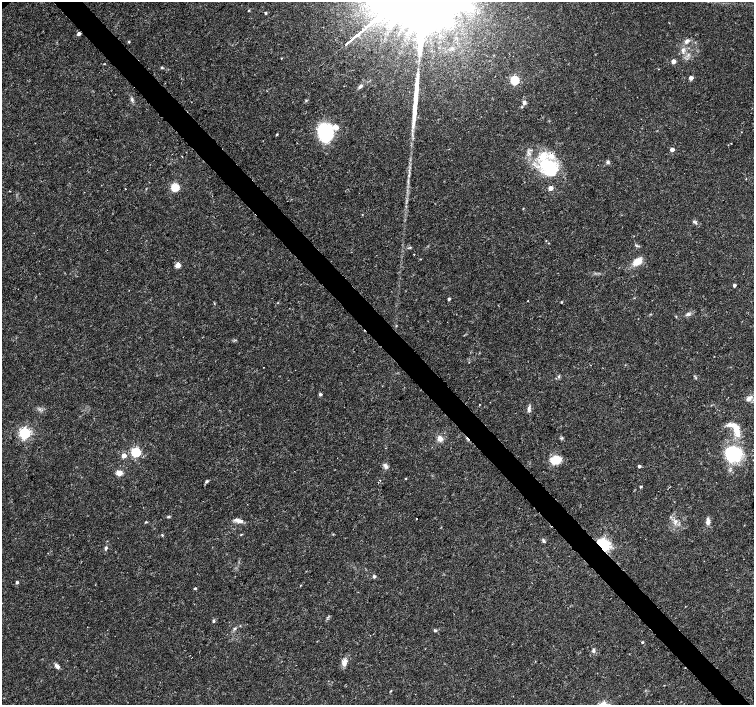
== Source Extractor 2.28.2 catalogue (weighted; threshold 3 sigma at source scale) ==
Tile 6 of 4 x 4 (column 2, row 2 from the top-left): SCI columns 1513-3015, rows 3028-4433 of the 6023 x 5990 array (HDU 1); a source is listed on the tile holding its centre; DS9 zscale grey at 2 x 2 block average (1 PNG px = mean of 2 x 2 image px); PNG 756 x 707 px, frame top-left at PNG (2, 2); no overlay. Shown black and unused: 4% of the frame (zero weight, under 3 of 4 exposures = <1% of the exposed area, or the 3 px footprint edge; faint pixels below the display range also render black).
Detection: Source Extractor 2.28.2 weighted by HDU 2 'WHT'; one run over the whole footprint, this tile lists its part. Background 0.0191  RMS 0.0019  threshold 0.00846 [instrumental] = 3 sigma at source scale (4.5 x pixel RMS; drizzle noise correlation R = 1.50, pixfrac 1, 0.0396/0.0396 arcsec/px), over >= 5 px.
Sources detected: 89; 1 cosmic-ray / hot-pixel residue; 1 long thin detection or spike segment (spike, bleed or trail) — not listed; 6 inside a brighter listed object's ellipse — not listed separately; the other 81 listed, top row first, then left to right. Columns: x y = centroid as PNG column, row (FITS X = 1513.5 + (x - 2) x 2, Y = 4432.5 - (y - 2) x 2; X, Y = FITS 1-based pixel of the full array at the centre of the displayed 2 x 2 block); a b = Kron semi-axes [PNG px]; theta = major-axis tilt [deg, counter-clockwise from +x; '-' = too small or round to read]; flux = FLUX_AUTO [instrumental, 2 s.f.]
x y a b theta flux
248 10 3 2 - 0.26
265 13 3 2 - 0.63
79 33 3 3 - 1.6
357 35 12 2 40 1200
687 41 7 5 58 1.4
129 42 3 3 - 0.37
683 50 6 4 62 1.1
688 54 3 2 - 0.45
281 58 2 2 - 0.29
673 61 3 3 - 3.8
162 67 3 3 - 0.45
691 78 3 3 - 3.7
515 80 3 3 - 35
360 86 6 4 45 1.2
132 99 6 3 -85 0.85
524 102 5 4 - 1.1
325 132 19 15 -80 26
277 134 3 2 - 0.42
731 143 2 2 - 0.2
672 150 3 3 - 3
608 162 4 4 - 0.79
547 165 22 20 -44 23
175 187 3 3 - 28
125 188 2 2 - 0.65
550 188 3 3 - 5.2
9 191 2 2 - 0.27
523 208 2 2 - 0.25
362 215 2 2 - 0.18
694 222 7 4 -22 0.86
549 243 3 2 - 0.22
637 262 10 7 32 5.4
178 265 3 3 - 7.8
734 285 2 2 - 1.4
18 289 2 2 - 0.15
449 299 2 2 - 1
528 301 2 2 - 0.97
561 302 2 2 - 0.37
687 314 6 4 40 1
396 326 3 2 - 0.22
263 367 2 2 - 0.14
559 376 3 2 - 0.4
320 394 3 3 - 0.88
749 398 10 5 40 1.9
529 409 8 4 82 1.4
736 429 19 8 -75 7.1
25 433 4 4 - 80
440 438 6 5 - 2.5
561 438 5 3 - 0.53
136 452 3 3 - 42
733 453 7 7 - 67
124 455 3 3 - 5.3
556 460 9 7 25 9.2
386 466 8 4 -43 1.4
639 466 3 2 - 1.1
119 473 3 3 - 12
405 479 2 2 - 0.27
206 481 4 3 - 0.75
641 487 2 2 - 0.7
168 517 5 3 - 0.53
416 519 2 2 - 0.85
240 521 10 5 -11 2.2
675 521 5 4 - 1.2
708 521 8 4 -87 2.3
146 522 3 2 - 0.38
241 534 3 2 - 0.31
162 535 3 3 - 0.39
543 540 6 4 -71 0.77
603 545 4 3 - 140
106 548 4 3 - 0.78
374 576 4 4 - 0.73
17 582 3 2 - 1
300 585 3 2 - 0.24
195 588 2 2 - 0.69
213 621 5 3 - 0.55
234 628 4 2 - 0.43
435 630 6 3 -35 0.68
642 642 3 2 - 0.39
593 650 6 3 78 0.93
344 663 11 6 68 2.5
57 666 6 4 -50 1.7
391 691 3 2 - 0.33
Overlapping masked pixels (flux is a lower limit): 2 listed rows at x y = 79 33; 603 545
Diffuse or blended objects may show on this block-average render without a row.